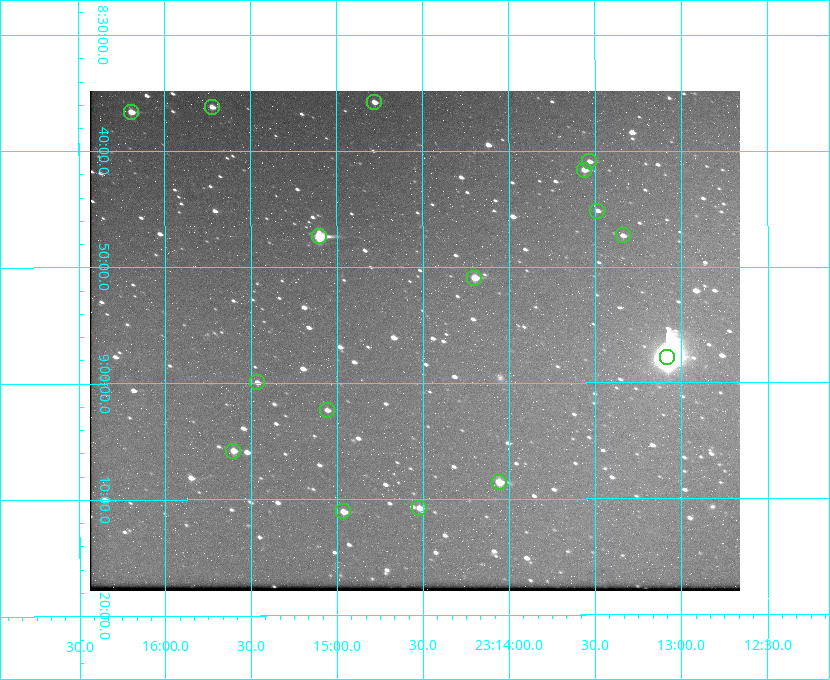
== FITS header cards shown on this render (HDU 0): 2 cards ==
NAXIS1  =                  650 / Width of table row in bytes
NAXIS2  =                  500 / Number of rows in table

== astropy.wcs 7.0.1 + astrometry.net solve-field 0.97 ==
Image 650 x 500 px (HDU 0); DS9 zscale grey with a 90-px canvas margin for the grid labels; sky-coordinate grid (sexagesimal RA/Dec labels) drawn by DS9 from the SOLVED WCS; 16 Tycho-2 reference stars matched to detected sources circled (green)
Header WCS: none
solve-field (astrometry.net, Tycho-2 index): SOLVED blind (the file carries no WCS)
Solved WCS: RA---TAN-SIP/DEC--TAN-SIP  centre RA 23:14:33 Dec +08:56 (348.64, +8.94 deg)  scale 5.17 arcsec/px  FOV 56.0' x 43.1'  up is -180 deg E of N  parity flipped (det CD > 0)
(file carries no celestial WCS; the grid is the blind solution)
Tycho-2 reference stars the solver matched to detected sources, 16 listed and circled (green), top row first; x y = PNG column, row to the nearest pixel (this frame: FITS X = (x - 90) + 1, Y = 500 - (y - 91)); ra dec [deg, ICRS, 3 dp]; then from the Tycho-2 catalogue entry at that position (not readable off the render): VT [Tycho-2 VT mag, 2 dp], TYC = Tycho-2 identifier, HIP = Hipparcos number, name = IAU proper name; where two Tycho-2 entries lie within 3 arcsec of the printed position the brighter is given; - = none
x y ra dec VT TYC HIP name
374 102 348.695 +8.597 11.30 1161-1571-1 - -
212 107 348.931 +8.603 11.18 1161-1110-1 - -
131 112 349.048 +8.610 11.72 1161-1223-1 - -
589 161 348.383 +8.682 11.92 1161-890-1 - -
584 170 348.391 +8.694 11.47 1161-728-1 - -
597 211 348.371 +8.753 12.36 1161-1249-1 - -
623 235 348.335 +8.788 11.88 1161-938-1 - -
319 236 348.775 +8.789 8.97 1161-884-1 114784 -
474 278 348.550 +8.849 10.80 1161-574-1 - -
667 357 348.271 +8.963 6.92 1161-1161-1 114608 -
257 382 348.866 +8.999 11.82 1161-694-1 - -
327 410 348.765 +9.039 11.87 1161-1547-1 - -
233 451 348.901 +9.097 11.97 1161-534-1 - -
499 482 348.514 +9.143 10.38 1161-1071-1 - -
419 508 348.631 +9.180 11.26 1161-1559-1 - -
343 511 348.741 +9.184 11.62 1161-452-1 - -